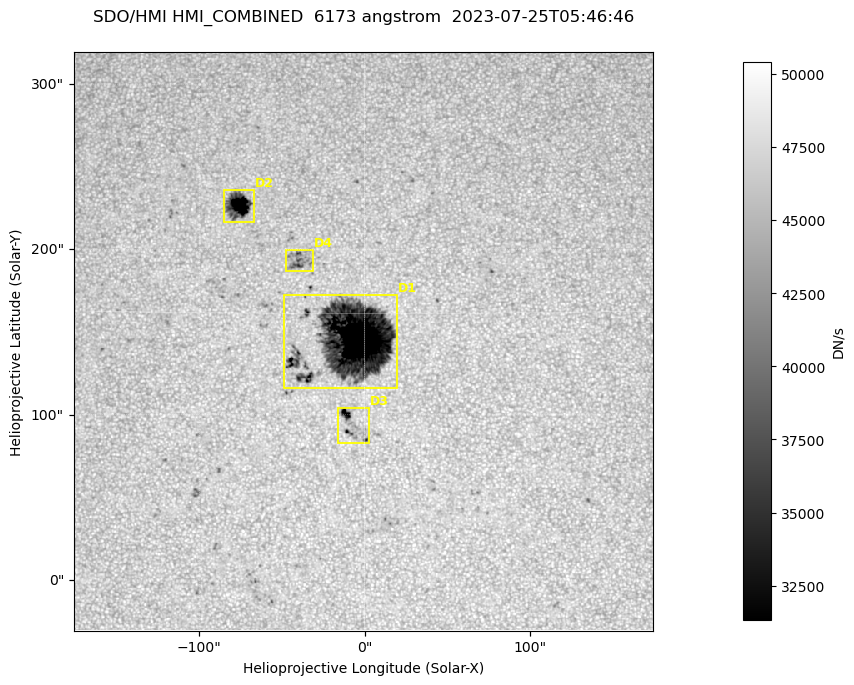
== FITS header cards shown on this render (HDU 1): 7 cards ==
TELESCOP= 'SDO/HMI '           / Telescope
INSTRUME= 'HMI_COMBINED'       / For HMI: HMI_SIDE1, HMI_FRONT2, or HMI_COMBINED
WAVELNTH=                6173. / [angstrom] Wavelength
DATE-OBS= '2023-07-25T05:46:46.000' / [ISO] Observation date {DATE__OBS}
CTYPE1  = 'HPLN-TAN'           / CTYPE1: HPLN
CTYPE2  = 'HPLT-TAN'           / CTYPE2: HPLT
BUNIT   = 'DN/s    '           / Physical Units

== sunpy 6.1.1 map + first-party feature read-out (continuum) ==
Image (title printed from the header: SDO/HMI HMI_COMBINED  6173 angstrom  2023-07-25T05:46:46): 695 x 695 px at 0.504 arcsec/px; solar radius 944 arcsec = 1874 px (partial field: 4.4% of the solar disc is inside the frame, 100% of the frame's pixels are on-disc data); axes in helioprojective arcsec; data unit DN/s (BUNIT, on the colour bar)
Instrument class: CONTINUUM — white-light / continuum photospheric image (CONTENT/OBS_TYPE)
Dark features (sunspots / pores): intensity divided by the frame's on-disc median (partial field: no limb-darkening profile); local-median window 302 px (8% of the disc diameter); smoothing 3 px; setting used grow <= 0.95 with closing radius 3 px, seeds <= 0.88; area >= 120 px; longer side >= 8 px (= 4 arcsec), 4 px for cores <= 0.7; partial field; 4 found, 4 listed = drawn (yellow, D1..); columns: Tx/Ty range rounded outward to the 2 arcsec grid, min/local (2 s.f., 1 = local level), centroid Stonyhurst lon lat
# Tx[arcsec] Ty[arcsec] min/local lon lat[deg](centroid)
D1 -50..20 116..174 0.13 -1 +14
D2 -86..-66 216..236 0.31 -5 +19
D3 -16..4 82..104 0.57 +0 +11
D4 -48..-30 186..200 0.78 -3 +17